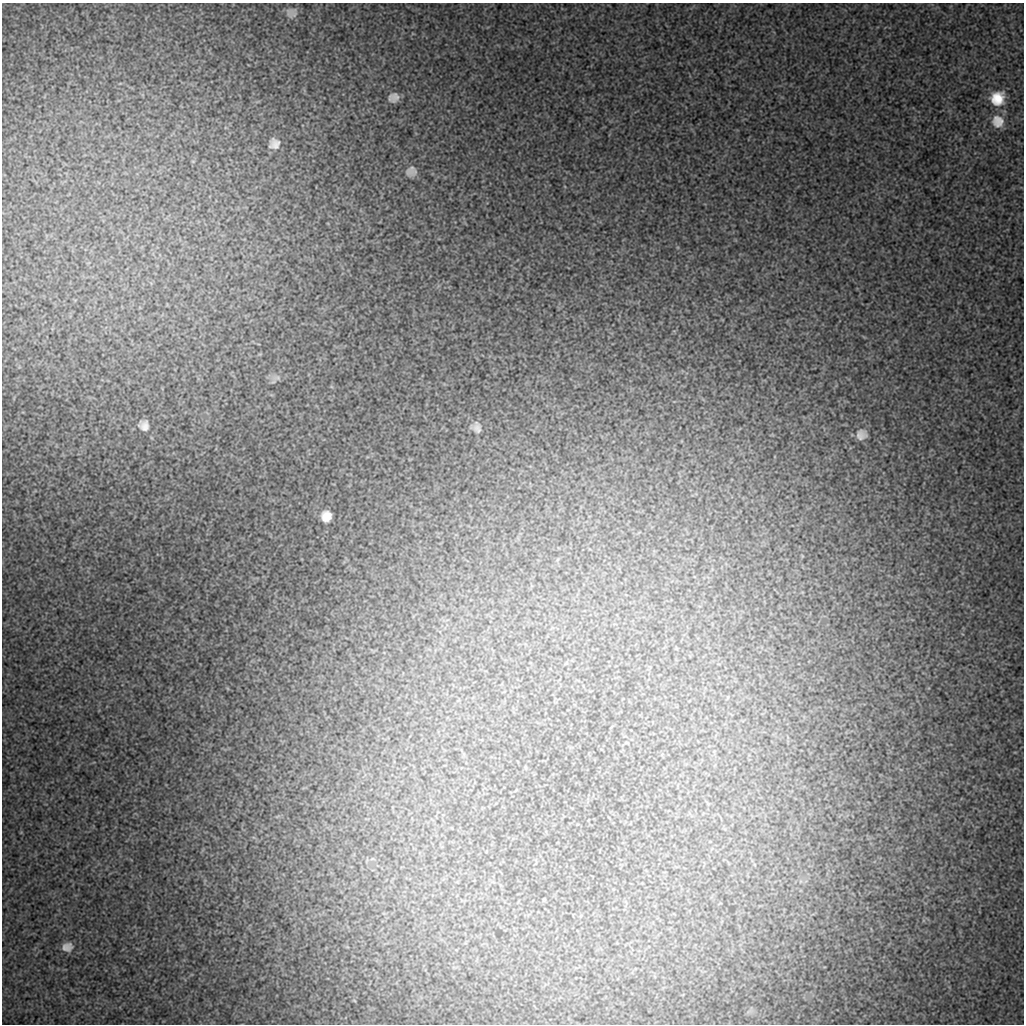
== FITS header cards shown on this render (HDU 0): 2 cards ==
NAXIS1  =                 1022 / length of data axis 1
NAXIS2  =                 1022 / length of data axis 2

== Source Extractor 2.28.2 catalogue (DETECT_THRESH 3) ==
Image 1022 x 1022 px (HDU 0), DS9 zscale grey, 1 PNG px = 1 image px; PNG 1026 x 1026 px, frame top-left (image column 1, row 1022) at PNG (2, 3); no overlay
Background 162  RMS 3.9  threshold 11.6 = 3 sigma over >= 5 px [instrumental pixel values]
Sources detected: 10; all 10 listed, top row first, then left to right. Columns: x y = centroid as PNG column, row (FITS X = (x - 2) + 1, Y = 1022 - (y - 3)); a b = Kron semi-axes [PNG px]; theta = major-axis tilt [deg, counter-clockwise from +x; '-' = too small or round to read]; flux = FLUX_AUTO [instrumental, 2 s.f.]
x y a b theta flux
393 97 9 7 20 1500
997 98 17 16 - 5100
998 121 14 12 -67 2700
274 144 14 14 - 2500
411 171 13 11 26 1500
144 425 18 16 -50 3100
477 428 15 9 -78 1500
861 435 15 14 - 2400
326 516 14 13 - 2900
67 947 11 9 12 1700